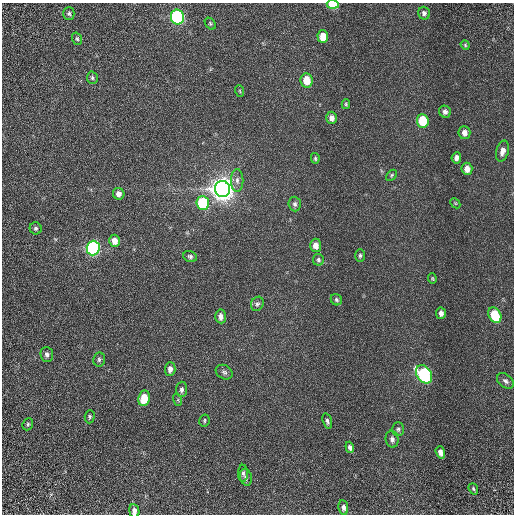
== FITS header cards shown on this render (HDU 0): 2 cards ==
NAXIS1  =                  512 / Required FITS header
NAXIS2  =                  512 / Required FITS header

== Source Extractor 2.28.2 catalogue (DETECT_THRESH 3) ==
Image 512 x 512 px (HDU 0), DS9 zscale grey, 1 PNG px = 1 image px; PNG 516 x 516 px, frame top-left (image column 1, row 512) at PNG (2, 3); each listed source drawn as its Kron ellipse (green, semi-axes under 4 px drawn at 4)
Background 1.44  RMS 0.66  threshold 1.97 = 3 sigma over >= 5 px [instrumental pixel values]
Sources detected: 62; all 62 listed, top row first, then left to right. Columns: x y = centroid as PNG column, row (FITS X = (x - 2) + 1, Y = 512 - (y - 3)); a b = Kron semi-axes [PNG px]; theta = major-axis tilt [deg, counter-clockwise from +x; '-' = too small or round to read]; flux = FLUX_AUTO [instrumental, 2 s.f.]
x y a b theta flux
333 4 6 4 -3 1600
69 13 6 5 - 96
424 13 6 6 - 140
177 17 7 6 - 7700
210 24 6 4 -50 67
323 37 6 5 - 640
77 39 6 4 -72 73
465 45 5 4 - 53
92 78 6 5 - 88
307 80 7 6 - 710
240 91 6 3 -71 46
346 104 5 4 - 62
445 112 6 5 - 160
332 118 6 5 - 210
423 121 6 6 - 1600
464 133 6 6 - 250
502 151 11 6 75 290
315 158 5 4 - 65
456 158 5 5 - 200
467 169 6 5 - 370
391 175 6 4 43 66
237 180 11 6 90 220
222 189 8 7 - 54000
119 194 6 5 - 230
203 203 7 6 - 3000
455 203 6 4 -45 50
295 204 7 6 - 120
36 228 6 6 - 110
115 241 6 5 - 400
316 245 7 5 -86 360
93 248 7 6 - 9400
190 256 7 5 -22 100
360 256 6 5 - 87
318 260 6 5 - 89
432 278 5 4 - 50
336 300 6 5 - 92
257 304 7 6 - 110
441 313 6 5 - 190
495 315 8 6 -64 1800
221 316 7 5 -85 230
47 354 7 6 - 150
99 359 7 6 - 100
170 369 7 5 88 230
224 372 9 6 -29 130
424 374 10 7 -56 7000
505 381 9 6 -39 150
182 389 8 5 87 140
144 398 8 5 82 1000
178 400 6 4 -73 53
90 417 6 5 - 81
204 420 6 5 - 73
327 421 8 4 -75 110
28 424 6 5 - 74
398 429 7 6 - 96
392 439 8 6 -83 160
350 447 5 4 - 140
440 452 6 4 -71 230
243 473 8 5 -89 110
246 477 8 6 -75 130
473 489 6 4 -68 75
343 508 7 5 -82 150
134 511 7 5 -81 240
At the frame edge (FLAGS 8, measured only in part): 2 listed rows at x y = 333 4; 134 511